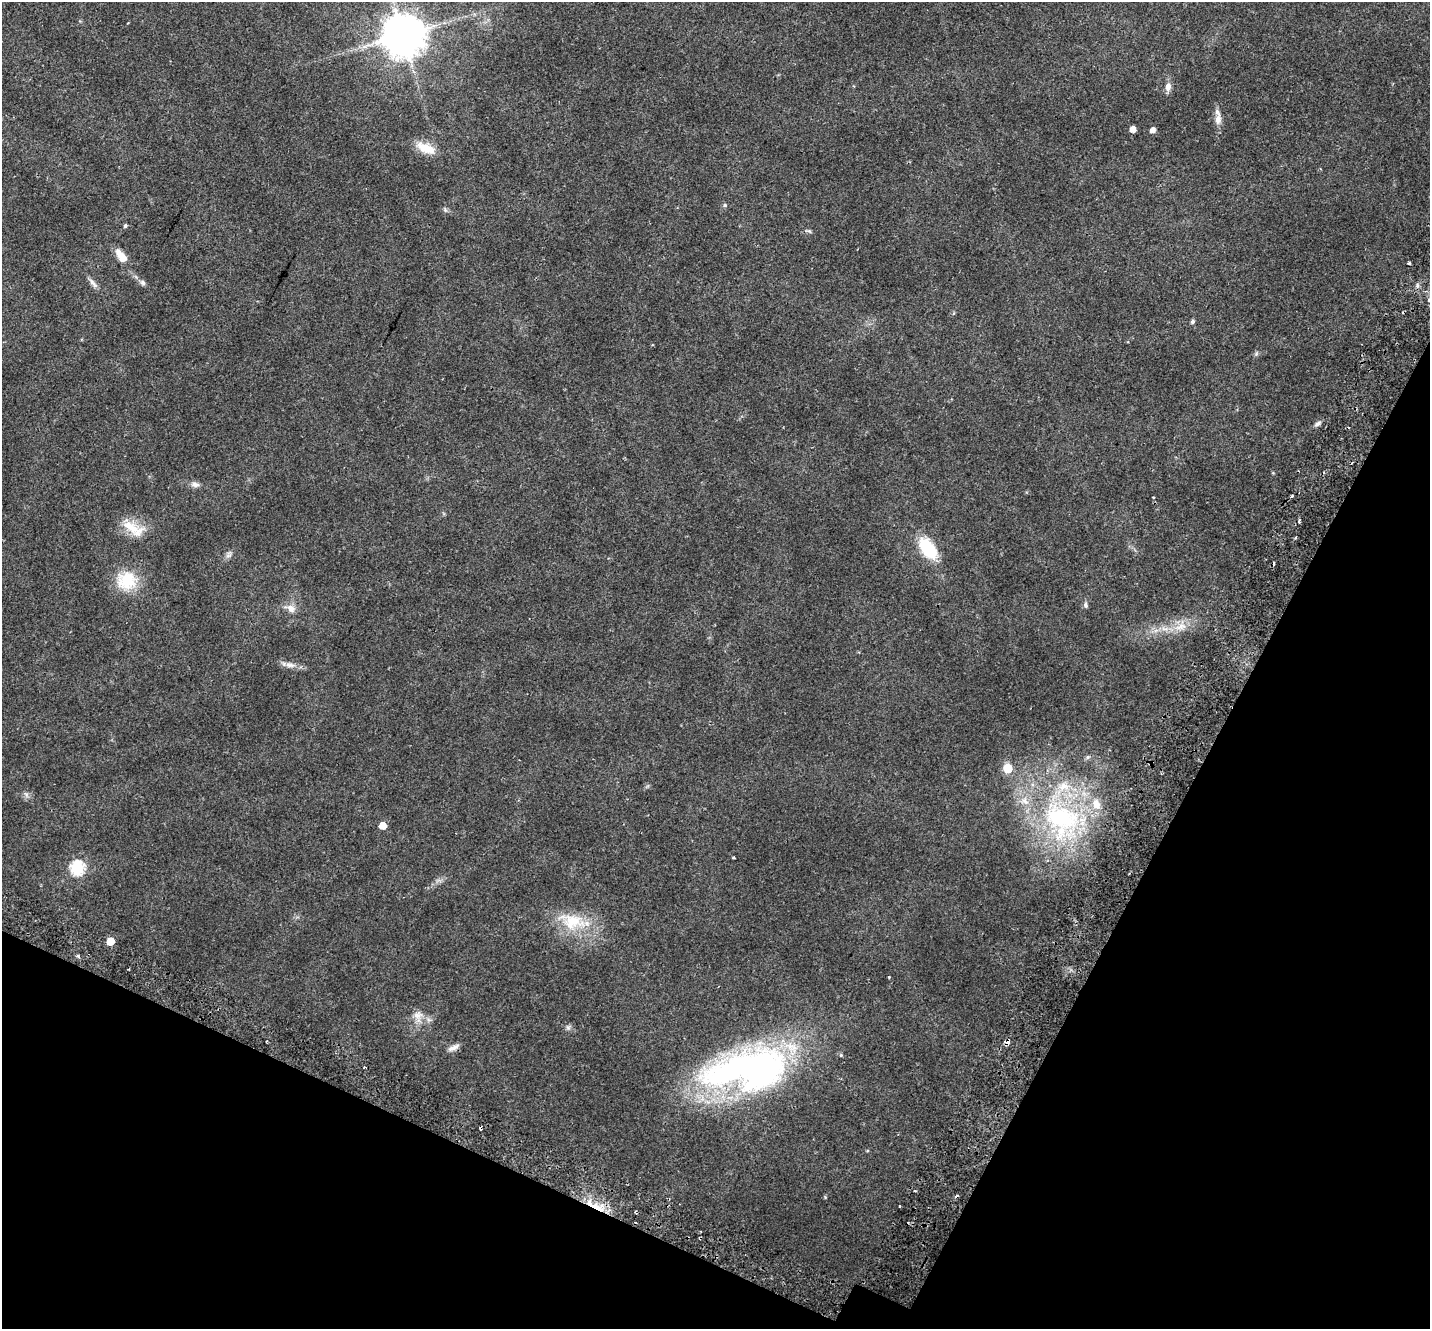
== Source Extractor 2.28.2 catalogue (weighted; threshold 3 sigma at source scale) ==
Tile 15 of 4 x 4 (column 3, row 4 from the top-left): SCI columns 2929-4356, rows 294-1620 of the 5863 x 5958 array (HDU 1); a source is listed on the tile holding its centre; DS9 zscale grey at full resolution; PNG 1432 x 1331 px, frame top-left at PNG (2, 2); no overlay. Shown black and unused: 23% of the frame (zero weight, under 2 of 3 exposures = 5% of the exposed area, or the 3 px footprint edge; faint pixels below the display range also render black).
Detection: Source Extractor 2.28.2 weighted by HDU 2 'WHT'; one run over the whole footprint, this tile lists its part. Background 0.0194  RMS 0.0032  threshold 0.0146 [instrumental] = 3 sigma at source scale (4.5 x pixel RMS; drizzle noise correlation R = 1.50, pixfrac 1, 0.0396/0.0396 arcsec/px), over >= 5 px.
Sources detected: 62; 1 inside a brighter object's white glare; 7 cosmic-ray / hot-pixel residue — not listed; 3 inside a brighter listed object's ellipse — not listed separately; the other 51 listed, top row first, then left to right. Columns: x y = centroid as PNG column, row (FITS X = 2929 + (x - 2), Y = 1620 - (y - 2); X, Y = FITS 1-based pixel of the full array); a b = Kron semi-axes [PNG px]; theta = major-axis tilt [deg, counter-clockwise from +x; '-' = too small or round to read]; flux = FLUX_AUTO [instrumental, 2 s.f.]
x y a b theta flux
403 35 12 12 - 1000
1168 87 11 8 83 1.7
1218 119 16 8 86 2.4
1133 129 5 4 - 2.3
1153 130 5 4 - 1.9
426 148 25 11 -25 5.9
725 205 6 5 - 0.52
445 210 7 5 -70 0.61
125 226 4 4 - 0.58
809 231 6 4 -43 0.49
122 256 18 8 -52 4.2
1409 263 3 3 - 0.84
93 283 17 6 -49 1.5
143 283 8 6 -56 0.87
1417 285 7 4 -73 0.57
1193 322 5 4 - 0.71
1256 353 7 5 70 0.58
1317 424 10 5 38 1
195 484 11 7 -7 1.3
1153 497 3 3 - 0.35
1291 497 4 3 - 0.54
1299 521 5 3 - 0.51
134 528 35 15 -29 7.1
1295 538 4 3 - 0.3
928 548 18 10 -53 18
228 555 8 8 - 1
126 580 28 25 15 11
1085 605 8 6 -80 0.75
291 608 15 10 -19 2.4
1181 626 21 12 32 5.1
290 665 14 7 -10 1.9
1007 768 6 6 - 10
26 795 8 5 -59 0.86
1062 820 67 52 -53 64
383 826 5 5 - 4.4
77 868 7 7 - 39
573 922 45 22 -11 14
110 941 5 5 - 6
78 956 6 4 -52 0.53
889 977 3 3 - 0.43
418 1016 18 13 -85 3.4
568 1027 8 6 90 0.76
1007 1042 4 3 - 22
454 1047 17 6 27 1.6
841 1055 6 5 - 0.41
364 1067 3 2 - 0.32
737 1069 111 41 19 95
481 1128 4 3 - 1.4
915 1191 4 2 - 0.3
596 1206 28 7 -27 8
635 1212 3 3 - 0.35
Overlapping masked pixels (flux is a lower limit): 4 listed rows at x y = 1007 1042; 454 1047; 481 1128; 596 1206